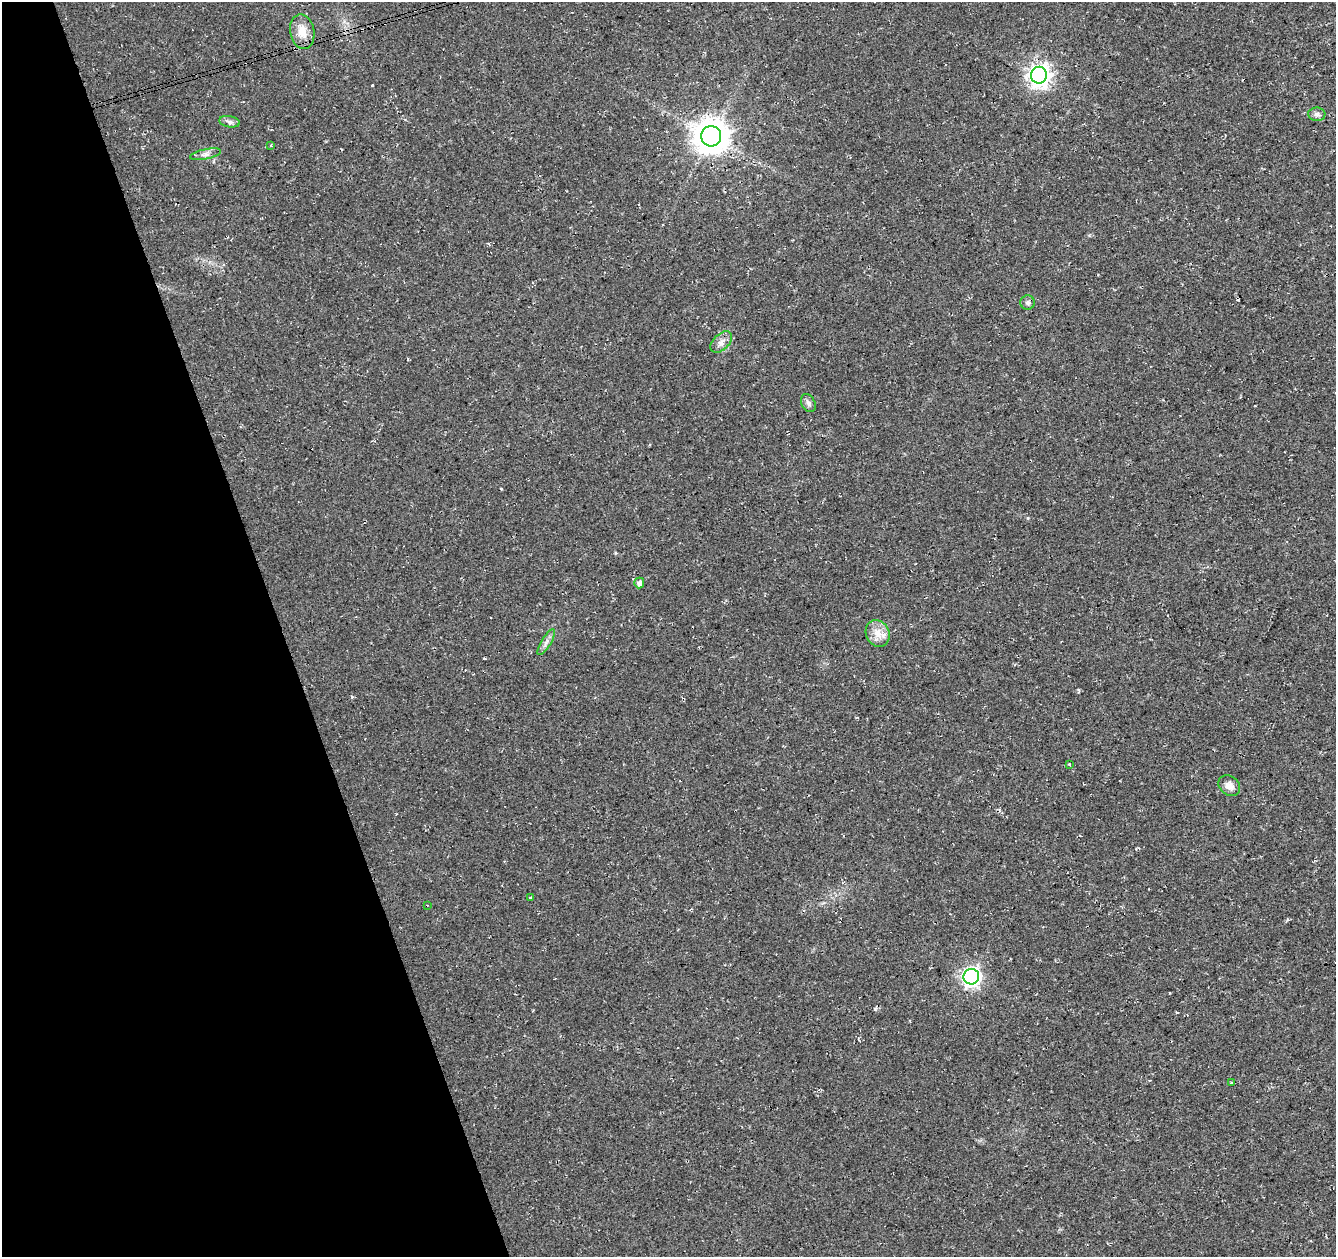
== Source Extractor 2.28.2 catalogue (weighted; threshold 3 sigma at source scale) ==
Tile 5 of 4 x 4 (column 1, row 2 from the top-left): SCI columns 55-1388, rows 2593-3847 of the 5449 x 5237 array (HDU 1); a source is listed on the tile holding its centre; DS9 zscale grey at full resolution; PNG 1338 x 1259 px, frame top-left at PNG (2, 2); each listed source drawn as its Kron ellipse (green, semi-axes under 4 px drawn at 4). Shown black and unused: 21% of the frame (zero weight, under 3 of 4 exposures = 5% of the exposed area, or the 3 px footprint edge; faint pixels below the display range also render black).
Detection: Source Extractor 2.28.2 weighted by HDU 2 'WHT'; one run over the whole footprint, this tile lists its part. Background 0.0307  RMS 0.0081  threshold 0.0362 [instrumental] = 3 sigma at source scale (4.5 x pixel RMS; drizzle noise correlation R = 1.50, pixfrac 1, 0.0396/0.0396 arcsec/px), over >= 5 px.
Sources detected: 19; all 19 listed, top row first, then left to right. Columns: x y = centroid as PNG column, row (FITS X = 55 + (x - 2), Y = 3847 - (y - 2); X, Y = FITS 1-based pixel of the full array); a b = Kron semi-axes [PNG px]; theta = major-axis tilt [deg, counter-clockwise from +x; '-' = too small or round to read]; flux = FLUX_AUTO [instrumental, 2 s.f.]
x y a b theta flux
302 32 17 12 -79 11
1039 75 8 8 - 480
1317 114 8 6 -2 2.8
229 122 10 5 -9 2.6
711 136 10 10 - 1500
271 146 3 3 - 0.71
205 154 15 5 12 3.4
1028 302 7 7 - 2.4
721 342 13 8 44 4.7
808 403 9 6 -62 2.7
639 583 5 5 - 3.3
878 633 14 11 -62 9
546 642 15 4 59 3.3
1069 764 3 2 - 0.51
1229 786 12 9 -37 5.6
530 897 4 2 - 0.91
427 905 3 2 - 0.66
971 977 8 7 - 320
1231 1083 3 2 - 0.57
Unlisted compact peaks at least as high as the median listed source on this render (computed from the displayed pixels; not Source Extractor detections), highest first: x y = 372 85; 1028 518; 501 489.